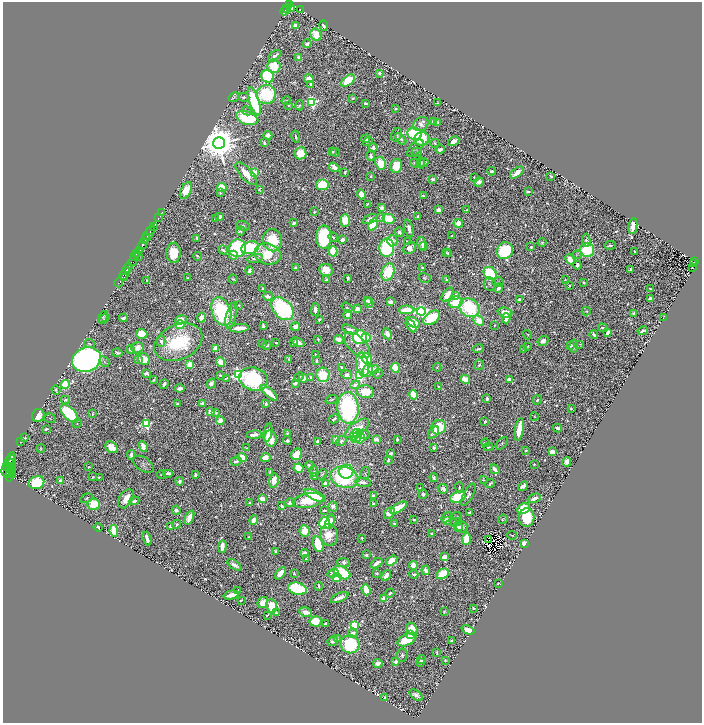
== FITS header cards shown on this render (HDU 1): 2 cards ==
NAXIS1  =                 1399
NAXIS2  =                 1442

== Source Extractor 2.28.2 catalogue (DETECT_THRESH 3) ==
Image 1399 x 1442 px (HDU 1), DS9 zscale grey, zoomed out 1/2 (1 PNG px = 2 x 2 image px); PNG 704 x 725 px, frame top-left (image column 2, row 1442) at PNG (3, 2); each listed source drawn as its Kron ellipse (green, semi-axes under 4 px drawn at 4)
Background 0.608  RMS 0.015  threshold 0.0444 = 3 sigma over >= 5 px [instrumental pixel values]
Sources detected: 1264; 127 cannot appear on this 1/2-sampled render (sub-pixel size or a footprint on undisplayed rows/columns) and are neither listed nor drawn; of the other 1137, the 500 brightest by FLUX_AUTO listed and drawn (637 fainter detections omitted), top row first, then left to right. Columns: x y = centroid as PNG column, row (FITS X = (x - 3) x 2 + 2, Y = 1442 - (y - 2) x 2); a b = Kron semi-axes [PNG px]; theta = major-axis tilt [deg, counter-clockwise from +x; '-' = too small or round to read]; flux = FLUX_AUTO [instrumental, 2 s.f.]
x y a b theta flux
289 5 3 2 - 410
290 7 2 1 - 120
287 9 4 1 - 83
291 9 3 2 - 63
300 9 2 1 - 5.8
284 11 4 2 - 84
296 25 4 3 - 30
323 26 5 3 - 8.3
316 35 6 5 - 71
307 44 4 3 - 9.9
275 56 7 2 40 18
299 58 3 2 - 49
274 66 7 6 - 110
380 73 4 3 - 9.4
268 76 7 6 - 300
309 79 5 4 - 53
348 81 8 4 41 150
311 84 4 3 - 12
266 94 10 9 - 290
234 97 6 3 30 5.4
244 97 5 4 - 9.4
353 98 3 2 - 6.2
254 101 14 5 -72 390
286 101 4 4 - 4.7
312 102 4 4 - 570
366 103 4 3 - 6.5
437 103 4 2 - 4.3
288 105 3 3 - 5
300 105 5 3 - 4.5
396 108 2 2 - 4.5
247 111 5 3 - 6.4
247 118 11 6 -17 190
433 121 3 2 - 9.9
437 122 2 2 - 6.8
421 124 8 6 32 26
415 134 7 6 - 440
268 135 4 3 - 33
396 135 7 5 60 7
296 137 6 3 -78 10
366 139 4 4 - 11
401 139 7 4 -48 12
422 139 8 7 - 150
368 141 5 3 - 7.1
454 141 6 3 31 31
219 143 6 6 - 16000
264 143 4 2 - 8.3
435 143 4 3 - 4.1
373 147 4 4 - 16
415 148 10 5 48 9.8
440 149 4 3 - 12
332 151 4 3 - 4.3
335 152 4 3 - 7.2
417 152 5 5 - 4.8
300 153 6 6 - 96
371 156 5 3 - 18
380 163 6 5 - 120
416 163 5 4 - 20
421 163 5 4 - 7.2
424 163 5 3 - 8.2
396 166 7 6 - 110
334 167 5 3 - 33
491 171 4 3 - 7.7
345 172 4 2 - 9.8
517 172 8 3 37 44
254 173 4 3 - 100
246 174 14 6 -48 59
370 176 3 3 - 5.1
551 176 3 2 - 7.2
474 177 2 2 - 5.1
433 179 4 3 - 14
479 182 5 3 - 20
322 185 6 5 - 160
222 187 5 4 - 120
259 189 3 2 - 4.9
186 191 9 5 64 68
528 192 4 2 - 5
220 193 3 3 - 4.6
361 194 5 4 - 50
423 196 4 2 - 4.7
367 204 3 2 - 4
381 208 3 3 - 22
439 210 3 3 - 26
467 210 2 2 - 4.2
314 212 3 2 - 5.2
161 213 4 2 - 13
220 216 3 3 - 16
381 217 4 3 - 7.5
418 217 4 3 - 9.1
158 218 2 1 - 11
215 219 3 2 - 5.4
370 219 8 3 24 18
389 219 6 5 - 100
345 220 6 5 - 88
294 223 4 3 - 14
458 223 5 4 - 42
373 224 6 4 60 280
153 226 3 2 - 100
243 226 7 4 -16 7.9
633 226 8 3 81 86
409 229 9 4 -76 21
151 230 2 2 - 130
241 231 5 4 - 9.2
399 232 5 4 - 13
148 234 10 2 59 910
451 236 2 2 - 6.2
324 237 11 7 90 370
333 237 5 3 - 8.4
197 238 4 2 - 7.3
146 239 2 2 - 400
342 239 3 3 - 31
272 240 11 9 -80 140
586 240 6 4 -89 11
392 241 5 5 - 18
407 241 4 2 - 3.9
542 243 4 4 - 6.4
143 244 6 2 59 1500
422 244 7 4 -73 17
610 245 6 2 8 6
423 246 5 3 - 4.1
531 247 3 3 - 5.5
237 248 9 8 - 700
250 248 9 6 14 270
387 248 9 7 85 510
410 248 7 5 35 24
223 250 5 3 - 12
587 250 7 7 - 190
140 251 3 3 - 580
333 251 5 4 - 160
505 251 8 8 - 400
446 252 3 2 - 3.8
635 252 4 2 - 6.3
137 253 4 2 - 150
174 253 10 7 87 86
268 254 13 10 -17 100
448 254 4 3 - 7.4
233 255 4 3 - 33
577 255 5 3 - 4.7
139 256 2 1 - 71
197 256 4 2 - 4.5
134 257 3 2 - 300
255 258 8 3 14 17
570 259 5 4 - 67
133 261 5 3 - 260
695 262 3 2 - 33
694 264 2 1 - 9.1
577 265 4 3 - 14
422 267 2 2 - 5.3
128 268 5 2 - 1000
296 268 4 3 - 9.5
693 268 3 3 - 42
631 269 3 2 - 6.4
326 270 7 5 -22 69
249 271 4 3 - 14
388 272 9 6 69 160
125 273 6 2 57 900
490 273 7 5 -44 300
124 278 2 1 - 9.2
187 278 3 3 - 4.9
348 278 3 2 - 8.2
425 278 6 5 - 6.1
233 279 4 3 - 4.9
147 280 4 2 - 5.3
327 280 3 3 - 22
447 280 3 3 - 11
565 280 2 2 - 4
498 282 6 4 12 4.3
119 283 4 2 - 40
584 283 3 3 - 6.9
490 284 6 6 - 5.9
569 285 2 2 - 4.2
263 288 2 2 - 7.2
498 288 5 4 - 21
651 289 4 2 - 5.6
447 295 8 4 56 63
268 296 5 3 - 22
456 296 4 4 - 23
650 299 3 3 - 27
367 300 4 3 - 7.9
520 300 4 3 - 15
390 302 4 3 - 22
456 302 7 6 - 100
369 303 5 4 - 14
239 305 2 2 - 3.8
347 308 6 3 -35 5.9
469 308 10 9 - 250
282 309 13 9 -47 640
315 309 7 3 86 18
358 309 4 3 - 40
406 310 8 3 0 77
221 311 15 9 -71 330
421 311 4 4 - 1100
586 311 4 4 - 4
505 313 7 5 -6 39
634 313 3 3 - 13
231 315 13 4 73 18
348 315 5 3 - 33
103 317 6 4 56 4.7
663 317 2 1 - 9.6
123 318 4 2 - 13
201 318 5 4 - 29
432 318 9 6 37 180
506 318 5 3 - 35
104 319 6 4 37 7.4
181 319 6 4 10 26
319 319 3 2 - 6.4
479 320 6 4 -43 60
413 322 7 4 -34 120
180 325 4 3 - 110
494 325 2 2 - 5.2
263 326 4 3 - 8.1
295 326 5 3 - 32
411 326 7 3 -58 34
239 328 10 3 5 59
603 328 5 3 - 14
350 330 8 4 -23 20
643 331 5 3 - 14
607 332 4 3 - 20
142 334 6 5 - 91
387 334 6 3 -64 28
528 335 5 3 - 4.3
594 335 4 2 - 11
360 337 7 6 - 250
366 338 4 4 - 140
318 339 4 2 - 5.6
339 340 5 3 - 37
161 341 5 4 - 13
543 341 6 4 37 22
178 342 25 17 24 250
298 342 7 4 -26 26
89 343 5 3 - 5.6
263 343 3 2 - 5.8
276 343 3 2 - 4.3
293 343 3 2 - 6.8
580 344 4 4 - 4.2
267 345 4 2 - 12
357 345 16 8 -45 25
571 345 3 3 - 8.1
574 346 6 4 82 16
527 347 3 2 - 4.2
137 348 6 5 - 28
130 349 4 4 - 14
215 349 4 4 - 36
479 349 5 2 - 8.1
523 349 3 2 - 4.9
117 353 5 3 - 7.3
315 355 3 2 - 6.7
367 358 5 5 - 120
144 359 6 5 - 54
289 359 3 2 - 6.4
86 360 15 12 20 2300
139 360 2 2 - 53
316 361 3 2 - 6.5
104 362 5 4 - 4.9
221 362 5 4 - 51
190 365 4 4 - 77
362 365 12 6 -79 140
479 365 5 5 - 7
342 367 3 2 - 7.9
437 367 4 3 - 5.1
395 368 5 4 - 150
373 369 6 3 4 59
368 371 6 5 - 39
146 373 4 3 - 13
378 374 5 3 - 4.6
220 375 3 2 - 5
238 375 4 4 - 1000
323 375 7 6 - 150
347 375 5 3 - 27
360 375 4 4 - 580
299 377 5 3 - 8.4
311 377 4 3 - 5.5
226 378 4 3 - 5.4
303 378 5 4 - 26
253 379 15 11 -16 430
465 379 5 4 - 74
509 379 4 3 - 25
154 380 3 2 - 5.2
295 383 4 3 - 17
65 384 5 3 - 350
164 384 5 2 - 14
211 384 5 4 - 16
355 385 5 4 - 17
438 386 2 2 - 5.9
180 388 5 3 - 22
56 390 5 3 - 6.5
365 392 8 6 -8 94
269 393 10 3 -40 76
413 395 5 4 - 160
487 399 4 3 - 12
65 400 4 3 - 6.9
332 400 6 3 18 5
537 400 4 3 - 6.8
177 404 3 2 - 5.6
202 404 3 3 - 25
266 404 4 2 - 9.5
348 408 15 10 -86 560
571 408 3 2 - 4.3
211 412 3 3 - 75
216 413 4 4 - 8.9
69 414 11 6 -45 330
93 414 3 3 - 5.6
38 415 7 6 - 67
534 416 4 2 - 3.8
50 418 5 4 - 4.4
334 419 5 3 - 12
220 421 4 4 - 41
485 422 3 2 - 9
77 424 5 4 - 3.9
147 424 4 3 - 360
439 427 8 7 - 170
357 428 14 6 36 99
558 428 4 3 - 14
46 429 4 2 - 7.6
519 429 11 3 82 110
434 432 7 3 52 30
268 433 9 3 80 26
287 433 4 3 - 4.1
364 434 6 4 -25 16
254 435 7 3 7 31
355 435 6 4 49 220
357 437 6 3 67 140
25 438 3 3 - 4
360 438 6 4 82 78
271 439 8 6 -82 70
376 439 4 3 - 24
397 439 3 3 - 9.7
336 440 4 3 - 24
21 441 3 2 - 5.1
287 441 4 3 - 10
341 441 6 4 40 12
317 442 4 2 - 10
485 443 4 2 - 5.6
502 443 7 4 47 6
143 446 6 3 -67 42
111 447 6 5 - 63
488 447 5 3 - 5.3
41 448 4 3 - 4.4
247 448 4 2 - 5.2
434 448 2 2 - 34
526 450 3 2 - 6.5
552 452 4 3 - 39
391 453 4 3 - 10
297 454 6 5 - 81
131 455 5 3 - 18
242 457 5 4 - 87
11 458 6 2 65 1200
265 458 5 4 - 45
388 460 4 3 - 10
10 461 7 3 48 1300
236 461 6 3 14 16
567 462 5 4 - 23
11 464 5 2 - 410
143 464 11 6 -35 11
534 464 3 2 - 4.8
310 465 4 2 - 12
7 467 5 2 - 890
89 467 2 2 - 12
299 468 5 4 - 86
10 469 3 1 - 530
495 469 5 3 - 30
314 471 6 3 -84 4.5
6 472 5 3 - 510
270 472 4 3 - 4.8
346 472 7 7 - 180
11 473 9 3 74 86
168 473 5 3 - 21
365 473 6 3 78 4
162 474 5 3 - 5.1
322 474 6 3 47 5
9 475 2 1 - 330
13 475 4 2 - 220
195 475 2 2 - 32
93 477 3 3 - 4.2
99 477 4 2 - 4.4
314 477 3 2 - 4
344 477 14 10 -18 390
434 478 4 3 - 8.9
60 480 4 3 - 14
483 480 3 3 - 4.7
180 481 4 3 - 12
274 481 7 4 78 44
363 482 8 3 -8 20
36 483 8 6 24 260
490 483 5 2 - 7.6
325 484 3 3 - 28
523 486 5 4 - 25
459 487 5 2 - 5.8
420 488 3 2 - 5.1
443 489 5 4 - 17
423 494 5 4 - 11
315 495 12 4 -26 140
373 495 3 2 - 7.3
468 495 12 5 61 14
458 497 8 5 20 210
86 498 6 3 28 4.3
534 498 7 3 23 24
126 499 10 6 56 44
262 499 4 3 - 54
308 500 15 7 9 110
134 501 5 3 - 13
250 503 3 2 - 5.3
290 503 5 3 - 22
94 504 6 5 - 100
374 504 4 2 - 7.7
282 506 3 2 - 14
333 507 5 5 - 12
399 508 9 4 31 84
523 509 6 5 - 92
176 510 4 4 - 16
325 510 4 2 - 5.3
389 513 6 4 50 37
469 513 3 2 - 4.9
447 517 6 3 49 9.3
457 517 5 3 - 5.4
189 518 7 4 65 47
527 518 9 7 86 150
414 519 3 2 - 4.7
503 519 5 4 - 5.3
254 520 5 3 - 41
448 520 4 2 - 8.4
330 522 7 4 72 54
455 522 5 4 - 4.8
325 523 6 5 - 200
177 524 4 3 - 7.7
394 524 3 3 - 5.6
171 526 4 3 - 21
98 527 4 3 - 6.8
458 527 4 3 - 13
461 527 6 5 - 18
114 531 6 4 -83 140
305 531 6 5 - 71
432 533 3 3 - 6
329 535 11 9 -78 56
512 535 5 2 - 4.8
248 537 3 2 - 4
362 538 2 2 - 5.7
147 539 7 3 -71 30
467 539 6 4 86 150
488 539 3 1 - 4.5
524 543 4 3 - 37
318 544 8 5 -74 200
222 546 6 3 85 52
276 552 3 2 - 15
304 553 4 3 - 24
366 555 2 2 - 13
444 557 4 4 - 33
306 559 3 3 - 4.8
392 561 6 4 34 61
344 562 6 4 -5 9.8
376 563 6 3 35 32
234 565 8 3 -35 21
413 565 4 4 - 64
426 570 5 3 - 27
280 573 7 4 53 49
333 573 6 4 20 20
342 573 9 6 -29 220
377 573 3 2 - 4.9
294 574 4 4 - 6.3
414 574 4 3 - 7.5
443 574 7 5 30 110
386 575 6 4 50 35
337 578 4 4 - 97
498 583 3 2 - 4.7
319 586 4 2 - 7.8
297 589 9 6 -14 300
366 590 6 3 -71 110
238 591 3 2 - 4.4
390 593 5 3 - 14
231 595 8 3 13 51
339 598 10 3 23 29
384 598 4 3 - 44
241 600 2 2 - 7.6
263 602 6 5 - 36
272 606 7 5 -82 68
474 608 3 2 - 6.7
306 612 6 4 -9 26
444 612 3 2 - 4.1
277 613 4 3 - 5.9
267 615 4 2 - 3.8
315 621 6 5 - 79
326 623 3 2 - 7.7
354 625 4 4 - 340
412 629 7 5 -59 86
468 630 6 4 -22 46
353 633 5 4 - 18
411 635 4 3 - 21
337 638 4 4 - 4.4
407 640 10 5 27 99
333 641 5 4 - 17
452 641 3 2 - 5.1
350 644 9 9 - 340
437 652 4 2 - 4.3
402 655 6 5 - 7.7
422 659 4 3 - 11
445 660 3 3 - 4.7
396 661 3 2 - 61
420 662 3 2 - 6.7
378 663 5 4 - 25
416 695 7 4 -37 15
385 698 4 3 - 9.1
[637 fainter detections neither listed nor drawn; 127 sub-pixel or undisplayed-footprint detections neither listed nor drawn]